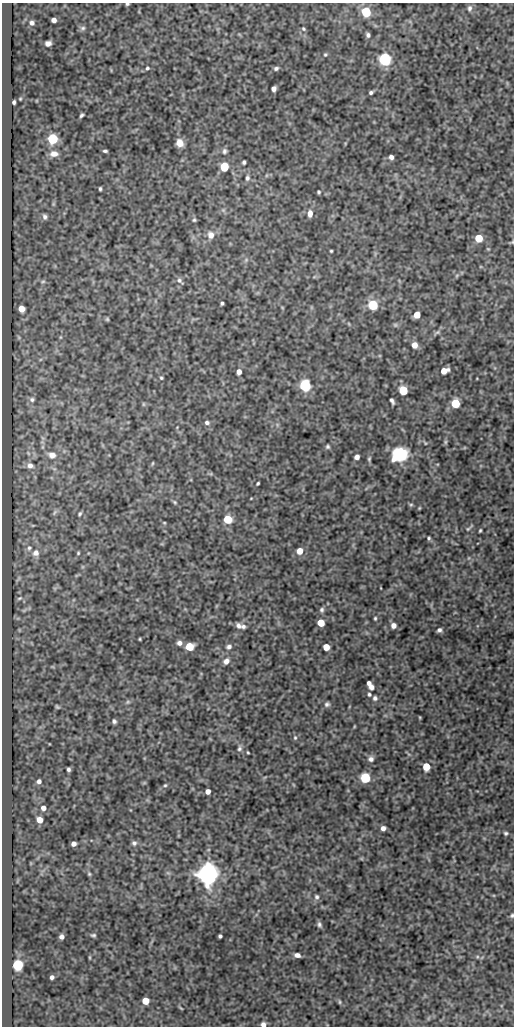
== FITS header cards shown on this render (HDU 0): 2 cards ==
NAXIS1  =                  512
NAXIS2  =                 1024

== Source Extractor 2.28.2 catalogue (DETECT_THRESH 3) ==
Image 512 x 1024 px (HDU 0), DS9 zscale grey, 1 PNG px = 1 image px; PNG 516 x 1028 px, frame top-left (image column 1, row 1024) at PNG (2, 3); no overlay
Background 1770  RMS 1.7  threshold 5.18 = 3 sigma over >= 5 px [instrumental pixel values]
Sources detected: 148; all 148 listed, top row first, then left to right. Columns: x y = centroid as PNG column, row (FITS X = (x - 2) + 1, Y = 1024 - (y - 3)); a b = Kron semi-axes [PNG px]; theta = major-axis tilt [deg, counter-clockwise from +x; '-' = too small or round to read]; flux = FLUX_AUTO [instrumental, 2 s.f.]
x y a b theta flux
127 4 3 3 - 150
469 8 7 6 - 320
366 12 5 5 - 9900
54 20 4 4 - 580
32 23 6 5 - 390
83 28 7 6 - 240
303 29 5 4 - 140
368 35 5 4 - 290
48 43 6 5 - 440
325 54 5 4 - 140
385 59 6 6 - 24000
147 68 4 4 - 170
276 68 6 4 19 230
274 89 5 4 - 510
371 92 4 3 - 230
20 99 4 3 - 100
14 102 4 3 - 220
81 115 4 3 - 200
52 139 6 5 - 10000
180 143 8 7 - 1100
105 151 4 3 - 200
224 151 7 6 - 290
54 154 11 8 3 850
391 157 4 4 - 420
244 162 4 3 - 210
224 167 5 5 - 6000
247 178 7 6 - 300
100 189 4 3 - 170
319 192 4 3 - 150
223 210 6 5 - 210
310 213 7 5 87 690
45 217 8 6 -72 390
194 220 5 4 - 160
211 235 10 9 - 770
479 238 5 5 - 3600
512 242 7 4 32 130
331 251 3 3 - 120
246 260 7 4 46 220
457 275 6 4 19 170
43 281 8 6 29 300
180 281 10 5 -45 340
222 303 3 3 - 190
373 305 6 5 - 8200
21 309 5 5 - 1600
417 315 5 5 - 2000
107 319 5 5 - 150
349 324 5 3 - 100
395 325 6 5 - 180
437 332 11 5 26 290
19 337 7 5 -60 200
60 337 5 3 - 120
414 345 5 5 - 1000
444 371 6 5 - 1500
239 372 5 4 - 610
161 378 4 3 - 140
305 385 6 5 - 21000
403 390 5 5 - 6300
32 399 8 7 - 370
392 401 6 3 -63 290
455 403 5 5 - 6000
143 404 6 4 -90 130
207 423 6 5 - 280
43 438 7 4 -35 180
445 442 6 4 89 160
425 443 5 3 - 100
328 447 5 5 - 210
28 453 7 4 -46 210
399 454 12 10 25 6900
52 455 10 8 -21 960
357 457 5 4 - 570
369 459 8 4 75 200
152 463 6 3 81 110
30 465 10 8 -17 720
258 483 4 3 - 150
251 498 4 2 - 75
175 502 7 4 -37 160
411 505 5 5 - 150
55 512 9 5 46 250
80 514 6 4 59 190
227 519 5 5 - 4800
164 523 5 3 - 96
33 525 5 3 - 94
469 528 10 3 45 170
480 530 4 2 - 140
429 538 4 3 - 170
29 548 7 7 - 360
300 551 5 5 - 1400
36 553 8 8 - 710
78 553 4 4 - 140
18 578 9 4 55 170
20 598 8 4 26 220
24 610 10 4 33 230
322 610 6 5 - 250
375 618 4 3 - 140
321 623 5 5 - 2700
393 625 5 5 - 620
238 626 8 6 -42 440
243 626 6 5 - 290
439 630 4 4 - 270
140 639 3 2 - 100
179 643 6 5 - 490
189 647 5 5 - 3900
229 647 7 6 - 320
326 647 5 5 - 1600
226 661 8 6 44 530
369 683 4 4 - 360
371 687 6 5 - 410
369 694 4 4 - 190
375 698 5 5 - 270
128 702 6 5 - 180
327 704 7 6 - 260
57 707 5 3 - 160
419 717 5 3 - 91
114 721 5 4 - 250
295 738 5 4 - 160
239 748 8 6 76 290
248 752 3 2 - 110
371 759 7 7 - 400
426 766 5 5 - 2900
68 769 4 3 - 270
365 778 5 5 - 9700
39 781 5 5 - 440
144 783 6 4 18 110
165 785 5 4 - 140
208 791 4 4 - 590
43 808 6 5 - 660
40 820 5 5 - 1400
383 828 4 4 - 510
506 833 5 5 - 190
134 843 7 7 - 330
73 844 5 4 - 520
168 873 7 4 -18 190
89 874 6 5 - 160
208 874 8 7 - 110000
316 897 7 6 - 290
512 915 5 4 - 160
319 925 8 6 -71 300
93 935 7 4 2 200
220 936 4 4 - 230
61 937 4 4 - 440
297 955 6 4 -12 450
90 957 5 3 - 120
17 965 5 5 - 14000
52 977 4 4 - 340
145 1001 5 5 - 2000
339 1002 7 3 -82 140
181 1008 7 2 -45 100
263 1024 5 5 - 440
At the frame edge (FLAGS 8, measured only in part): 4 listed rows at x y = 127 4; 512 242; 512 915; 263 1024